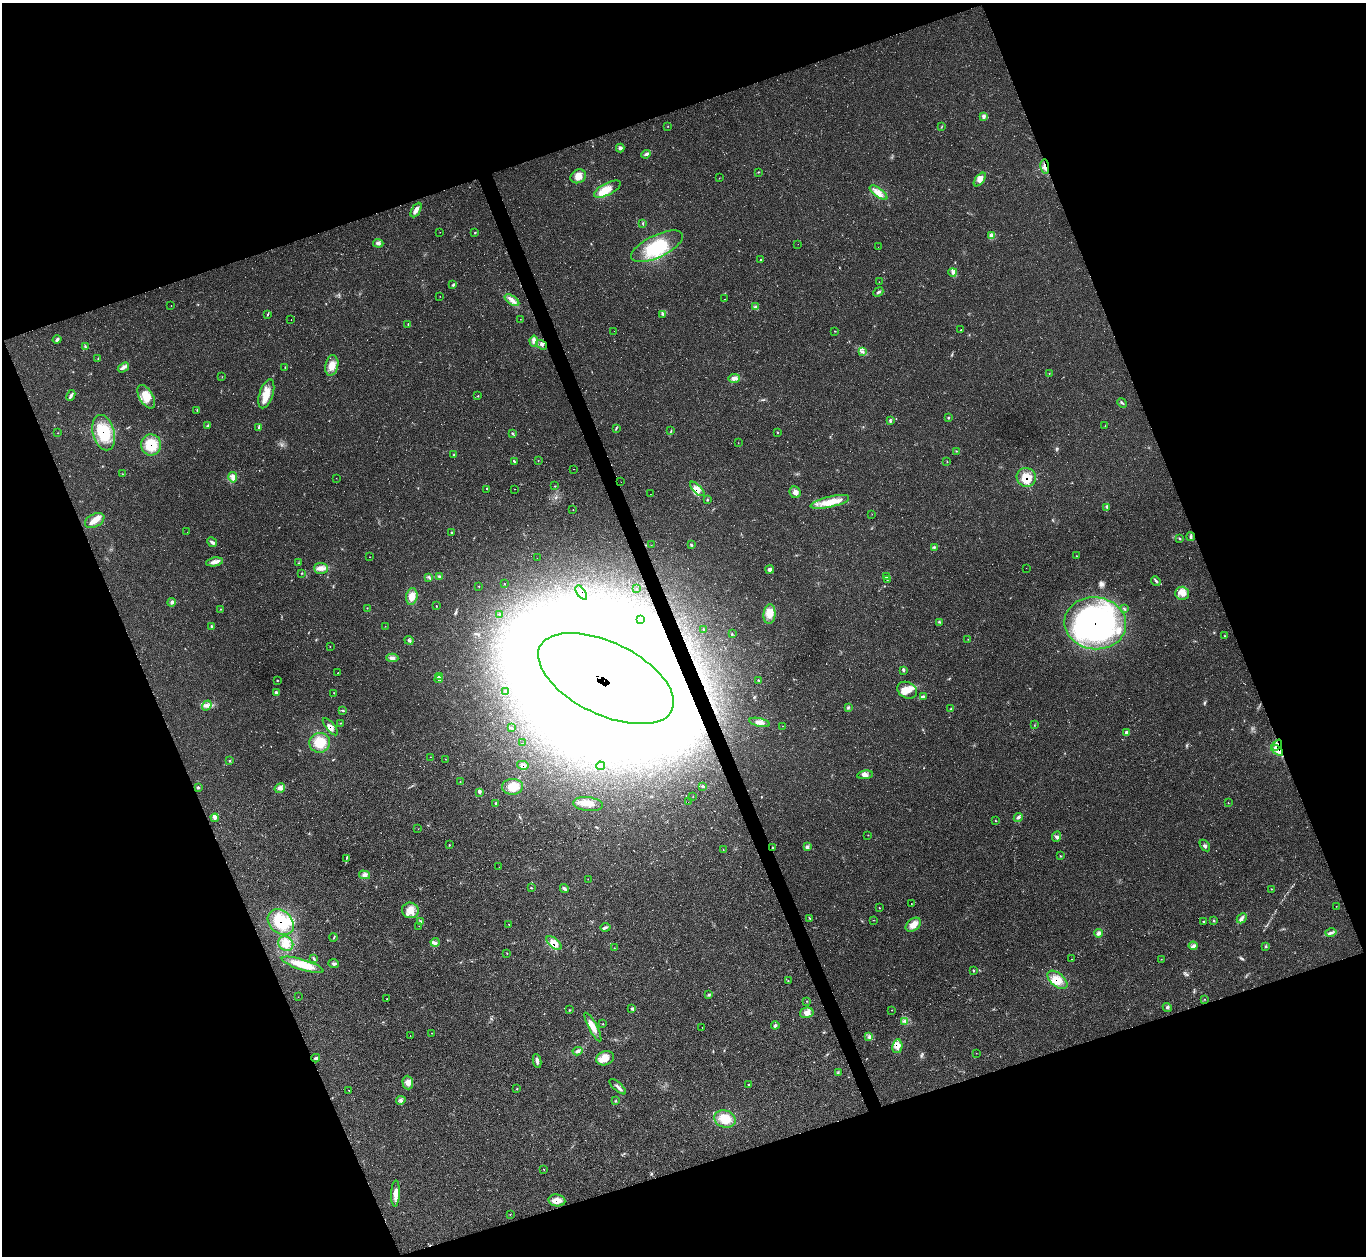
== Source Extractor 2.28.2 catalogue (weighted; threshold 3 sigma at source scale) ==
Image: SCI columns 2-5454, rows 275-5288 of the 5463 x 5446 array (HDU 1 of 3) = the unmasked area's bounding box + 8 px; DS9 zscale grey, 4 x 4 block average (1 PNG px = mean of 4 x 4 image px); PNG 1368 x 1258 px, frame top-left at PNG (2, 3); each listed source drawn as its Kron ellipse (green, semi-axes under 4 px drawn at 4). Shown black and unused: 41% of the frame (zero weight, under 2 of 3 exposures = <1% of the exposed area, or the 3 px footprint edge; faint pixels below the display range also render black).
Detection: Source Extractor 2.28.2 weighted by HDU 2 'WHT'. Background 0.0604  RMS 0.0071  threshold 0.0319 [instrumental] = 3 sigma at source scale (4.5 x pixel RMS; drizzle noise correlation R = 1.50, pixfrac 1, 0.05/0.05 arcsec/px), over >= 5 px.
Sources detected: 355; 1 too faint to see at this stretch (4 x 4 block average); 19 inside a brighter object's white glare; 10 cosmic-ray / hot-pixel residue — neither listed nor drawn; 19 coinciding with a brighter row at this scale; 33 inside a brighter listed object's ellipse — not listed separately; the other 273 listed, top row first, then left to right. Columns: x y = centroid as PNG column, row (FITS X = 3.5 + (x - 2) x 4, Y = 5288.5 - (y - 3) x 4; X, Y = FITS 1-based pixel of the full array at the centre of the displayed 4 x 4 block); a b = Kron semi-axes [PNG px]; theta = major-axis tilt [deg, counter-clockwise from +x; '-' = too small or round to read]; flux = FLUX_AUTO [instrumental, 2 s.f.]
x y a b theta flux
984 117 2 2 - 2.5
668 126 2 2 - 1.3
941 127 2 2 - 1.5
620 148 4 4 - 10
646 154 5 3 - 9.1
1045 167 7 2 -82 11
758 172 2 2 - 1.7
578 176 8 6 28 33
719 178 2 2 - 0.86
980 179 8 4 50 21
607 189 14 6 27 49
878 193 10 4 -36 30
416 210 8 3 61 20
643 223 3 2 - 2.6
440 232 2 2 - 0.69
475 233 3 2 - 3.2
991 235 3 2 - 4.5
378 243 5 4 - 11
798 244 2 2 - 0.63
657 246 28 11 25 180
878 247 2 2 - 3.1
761 259 2 2 - 1.2
953 272 4 3 - 12
879 282 2 2 - 0.74
453 285 3 2 - 4.1
878 292 5 2 - 7.1
440 296 2 2 - 1
725 299 2 2 - 0.91
512 300 8 4 -34 20
171 305 2 2 - 0.96
756 307 3 3 - 6.1
268 314 4 2 - 3.2
663 314 3 2 - 5.1
520 319 2 2 - 1.3
291 320 2 2 - 12
408 324 3 2 - 3.4
961 330 2 2 - 2.1
614 331 2 2 - 2.4
835 331 2 2 - 1.7
57 339 4 3 - 9.5
534 341 5 2 - 11
541 345 6 2 -37 7.3
85 346 3 2 - 3.5
862 352 3 2 - 5.7
98 358 3 2 - 2.1
332 365 10 6 78 38
123 367 6 3 33 11
285 367 2 2 - 2.1
1049 374 2 2 - 1.5
222 377 2 2 - 1.1
734 378 5 4 - 14
266 394 15 6 71 54
71 395 6 3 64 11
478 396 2 2 - 2.3
146 397 13 7 -59 56
1122 403 5 2 - 5.3
197 410 2 2 - 1.7
948 418 3 2 - 3.7
890 421 4 2 - 4.5
208 426 2 2 - 1.7
1105 426 2 2 - 0.7
259 427 3 3 - 5.5
616 428 2 2 - 2
671 431 3 2 - 2.8
58 433 2 2 - 1.4
104 433 18 11 -75 160
513 433 2 2 - 2.7
777 433 2 2 - 3.3
738 443 2 2 - 1.1
151 445 10 10 - 96
956 451 2 2 - 1.9
454 455 3 2 - 4.2
538 460 2 2 - 1.1
514 462 2 2 - 2.2
947 462 2 2 - 1.2
573 469 2 2 - 1.7
122 474 2 2 - 1.1
233 477 5 3 - 14
1026 477 10 9 - 76
336 478 2 2 - 0.84
621 482 2 2 - 0.63
554 486 2 2 - 1.5
487 489 2 2 - 1.9
514 489 2 2 - 0.98
697 489 9 4 -45 30
795 492 6 5 - 21
650 494 2 2 - 4.4
707 500 2 2 - 2.8
830 502 20 5 14 65
1107 507 2 2 - 4.3
573 510 2 2 - 0.9
872 514 2 2 - 0.47
95 520 10 6 27 38
187 532 2 2 - 0.48
451 532 2 2 - 2.1
1191 537 4 2 - 6.8
1180 539 4 2 - 3.2
212 542 5 2 - 7.6
651 545 2 2 - 1.1
691 545 3 2 - 4.2
934 547 4 2 - 5.3
1076 556 2 2 - 1.8
370 557 2 2 - 1.2
537 558 2 2 - 0.82
215 562 9 4 10 20
298 563 2 2 - 1.4
321 568 7 5 -3 22
1026 568 2 2 - 0.62
770 570 4 4 - 12
302 573 2 2 - 1.9
429 577 2 2 - 2.9
440 577 3 3 - 6.6
886 577 2 2 - 3
887 579 3 2 - 4.2
1156 581 5 2 - 6.6
504 584 2 2 - 2.4
479 586 2 2 - 1.4
637 589 2 2 - 1.6
581 593 8 3 -54 23
1182 593 6 6 - 28
412 596 8 5 82 36
172 602 4 3 - 7.5
436 606 2 2 - 2.1
367 608 2 2 - 1.4
220 609 2 2 - 1.4
1124 609 3 2 - 3.9
769 614 10 6 84 39
500 615 2 2 - 1.7
640 620 3 2 - 1.7
939 622 2 2 - 3.1
1095 623 31 26 -6 880
212 626 2 2 - 5.6
385 626 2 2 - 1.1
703 629 2 2 - 2.2
732 634 4 2 - 2.1
1225 636 2 2 - 2.1
968 639 2 2 - 0.84
409 640 4 2 - 5.1
330 646 2 2 - 0.99
392 658 6 3 -2 13
903 670 3 2 - 4.3
338 673 2 2 - 1
439 676 2 2 - 2.3
439 679 4 2 - 3
606 679 73 36 -26 25000
277 680 2 2 - 2.1
758 680 2 2 - 3.1
907 690 10 8 -27 40
506 691 2 2 - 2.8
276 693 3 3 - 7.3
334 693 2 2 - 1.7
923 696 2 2 - 2.1
207 705 5 4 - 14
848 707 2 2 - 3.3
951 709 3 2 - 4.1
343 710 3 2 - 4.2
759 722 10 3 -13 23
340 723 2 2 - 1.5
1034 725 2 2 - 1.4
783 726 2 2 - 5.2
330 727 10 4 -51 21
511 728 3 2 - 3.6
1127 732 3 2 - 7.2
320 743 10 10 - 82
523 743 2 2 - 1.1
1277 745 6 3 52 20
1277 750 7 3 -40 18
430 757 2 2 - 0.99
445 759 2 2 - 1.5
229 760 2 2 - 1.3
523 765 6 3 -13 13
600 766 4 2 - 9.7
865 775 8 4 9 16
460 782 2 2 - 1.2
702 786 3 2 - 3.2
512 787 10 8 3 56
198 788 4 2 - 4.5
280 788 5 4 - 16
480 792 3 2 - 5.9
693 796 2 2 - 1.4
688 802 2 2 - 2.5
1228 803 2 2 - 1.3
496 804 2 2 - 2.5
588 804 15 7 -7 37
1018 817 5 3 - 8.1
215 818 4 3 - 9.9
995 820 2 2 - 1.7
418 829 2 2 - 0.75
868 835 2 2 - 1.3
1057 836 5 4 - 12
449 845 2 2 - 1.6
1205 845 6 3 -53 7.8
807 847 3 3 - 13
773 848 3 2 - 3
723 849 2 2 - 1.2
1060 856 2 2 - 1.3
347 858 4 2 - 3.2
499 867 2 2 - 0.83
365 875 5 4 - 16
588 879 2 2 - 0.94
531 888 2 2 - 2.6
564 889 4 2 - 9.9
1272 889 2 2 - 1.7
911 903 2 2 - 26
1336 906 2 2 - 1.3
879 908 2 2 - 2.1
410 910 8 7 - 39
809 918 3 2 - 2.6
1242 918 5 3 - 11
873 920 2 2 - 1.3
1213 920 3 2 - 3
421 921 4 2 - 5.6
1203 921 2 2 - 3.4
281 922 14 11 -42 160
509 924 2 2 - 1.5
913 925 8 6 38 39
419 926 2 2 - 0.69
605 927 5 2 - 6.6
1099 933 4 4 - 13
1331 933 5 2 - 8.8
334 937 4 2 - 3.2
435 942 4 3 - 9
554 943 9 4 -37 35
286 944 8 6 -42 33
1193 946 4 3 - 9.2
1266 946 3 2 - 3.7
614 948 2 2 - 1.6
507 953 2 2 - 1.6
313 958 3 2 - 3.7
1072 959 2 2 - 2.8
1161 959 2 2 - 0.98
334 964 5 3 - 8.1
303 965 22 5 -17 83
973 971 3 2 - 3
1057 980 12 6 -40 50
788 981 2 2 - 1.3
709 994 3 2 - 3.6
298 997 2 2 - 1.3
387 998 2 2 - 0.86
1205 999 2 2 - 1.6
807 1001 2 2 - 1.9
1167 1007 4 2 - 6.8
632 1009 4 2 - 4.9
570 1010 2 2 - 2.4
892 1010 2 2 - 0.95
807 1013 7 5 13 24
905 1021 3 3 - 7.1
603 1023 2 2 - 0.87
775 1025 4 3 - 7.5
593 1027 16 4 -62 44
702 1028 2 2 - 0.74
432 1033 2 2 - 0.79
410 1036 2 2 - 1
869 1037 2 2 - 2.1
897 1046 7 5 80 27
577 1051 5 3 - 10
976 1053 2 2 - 0.82
316 1058 4 2 - 7
605 1058 9 7 17 40
537 1061 7 3 -82 14
838 1072 3 2 - 3.2
408 1083 7 5 -87 21
748 1084 2 2 - 3
618 1087 10 2 -41 14
517 1089 2 2 - 2.3
349 1090 2 2 - 0.97
401 1100 5 4 - 11
615 1101 2 2 - 3.1
725 1119 11 8 -18 70
544 1169 2 2 - 1.4
395 1193 13 4 88 30
557 1200 8 6 -9 37
510 1214 2 2 - 1.6
Overlapping masked pixels (flux is a lower limit): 15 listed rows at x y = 1045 167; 151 445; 1026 477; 697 489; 581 593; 1095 623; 606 679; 330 727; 1277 745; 1277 750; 523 765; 281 922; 554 943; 1057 980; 897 1046
Diffuse or blended objects may show on this block-average render without a row.